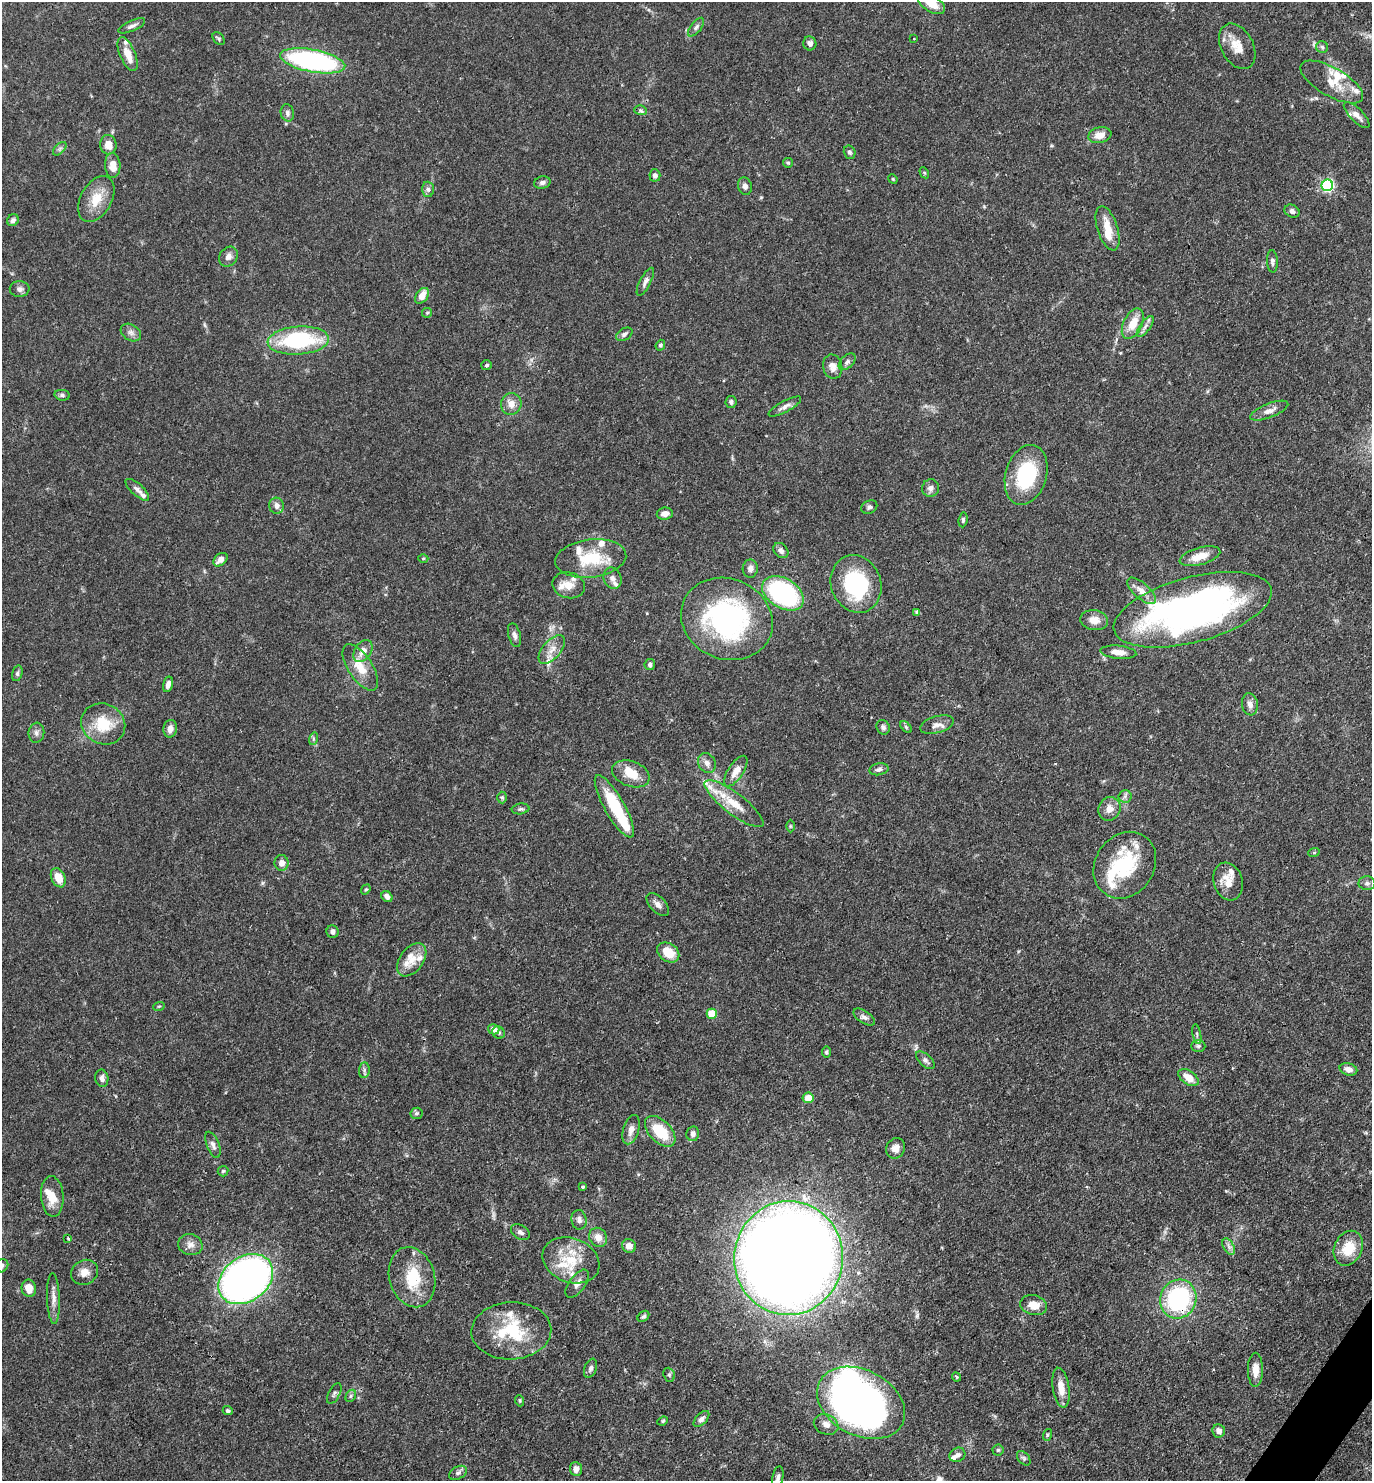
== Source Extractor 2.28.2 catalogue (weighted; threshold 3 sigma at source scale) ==
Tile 6 of 4 x 4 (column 2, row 2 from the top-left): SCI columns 1663-3032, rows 2961-4439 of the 5924 x 5919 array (HDU 1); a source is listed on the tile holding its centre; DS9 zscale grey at full resolution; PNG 1374 x 1483 px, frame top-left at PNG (2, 2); each listed source drawn as its Kron ellipse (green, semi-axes under 4 px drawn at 4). Shown black and unused: <1% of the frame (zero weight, under 3 of 4 exposures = <1% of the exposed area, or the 3 px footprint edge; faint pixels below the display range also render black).
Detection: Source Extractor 2.28.2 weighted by HDU 2 'WHT'; one run over the whole footprint, this tile lists its part. Background 0.0878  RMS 0.0038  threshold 0.017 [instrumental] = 3 sigma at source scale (4.5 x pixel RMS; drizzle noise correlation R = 1.50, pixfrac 1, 0.05/0.05 arcsec/px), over >= 5 px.
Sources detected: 211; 1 too faint to see at this stretch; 4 inside a brighter object's white glare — neither listed nor drawn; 29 inside a brighter listed object's ellipse — not listed separately; the other 177 listed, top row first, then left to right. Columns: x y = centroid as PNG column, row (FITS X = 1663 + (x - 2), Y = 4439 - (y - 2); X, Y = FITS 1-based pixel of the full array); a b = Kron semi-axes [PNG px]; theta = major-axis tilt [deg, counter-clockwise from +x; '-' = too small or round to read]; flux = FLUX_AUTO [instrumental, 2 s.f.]
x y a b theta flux
931 4 15 8 -32 6.1
132 26 14 5 24 1.4
696 27 11 5 52 1.2
219 38 7 5 -51 0.68
914 39 2 2 - 0.32
810 43 7 6 - 1.9
1237 46 24 16 -61 6.6
1322 47 6 5 - 0.84
128 54 18 7 -67 5.2
313 61 33 11 -11 73
1332 82 35 14 -30 8.5
640 110 6 5 - 0.84
287 113 9 6 -78 1.3
1357 115 17 6 -45 2.7
1100 135 12 7 12 4
108 145 10 8 -83 4
60 149 8 5 45 0.93
850 152 7 5 -73 0.84
788 163 5 4 - 0.47
113 165 12 7 -86 4
924 173 6 4 -60 0.51
655 175 6 5 - 1.4
893 179 5 4 - 0.42
542 183 8 6 14 1.1
1327 185 6 5 - 60
745 186 9 7 -73 1.4
428 189 7 6 - 1.1
96 199 25 15 61 8.1
1292 211 8 6 -27 1.5
13 220 6 5 - 1.1
1107 228 23 10 -72 6.8
228 257 10 8 52 2
1272 261 11 5 -87 1.1
645 282 15 5 63 1.5
20 289 10 8 -1 1.4
422 296 9 5 53 4.4
427 313 5 5 - 0.51
1133 324 16 9 63 6
1145 326 12 5 54 1.5
131 333 11 8 -31 1.7
624 334 9 6 31 1.1
298 340 31 14 4 37
660 345 5 4 - 0.81
847 362 10 6 45 1.1
486 365 5 5 - 0.67
833 367 12 9 -77 2.4
62 395 8 5 -10 0.88
731 402 6 5 - 1.1
511 404 11 10 - 3.2
785 407 18 5 28 2
1269 411 20 7 21 2.6
1026 475 31 20 74 26
930 488 9 8 - 1.8
137 490 15 6 -42 1.7
277 506 8 7 - 2.1
869 507 8 6 26 1
665 514 8 6 7 2.3
963 520 7 4 83 0.67
781 550 8 6 -48 1.3
1200 556 21 8 15 6.2
591 558 35 19 7 15
423 559 5 3 - 0.4
220 560 8 5 42 2.4
750 569 9 7 89 1.6
613 578 11 8 -68 1.9
856 584 29 25 -70 39
569 585 16 13 -14 4.5
1142 591 18 8 -41 3.5
783 593 22 14 -31 50
1193 610 81 32 15 190
917 612 4 4 - 0.85
727 619 47 40 -22 72
1094 620 14 10 -9 4.1
514 635 12 6 -74 1.5
552 649 17 9 49 3.8
363 651 12 8 55 3.4
1118 652 18 6 -6 3.6
650 665 5 5 - 1
360 667 26 12 -57 7
17 673 8 5 73 0.81
168 684 8 5 75 1.7
1250 704 11 8 -81 2
103 724 22 20 -27 12
937 725 17 8 16 2.6
883 727 7 6 - 1.1
906 727 7 4 -46 0.62
170 729 9 6 80 2.4
36 733 10 8 82 1.4
313 739 6 4 73 0.66
707 763 10 8 -58 2
879 769 10 6 11 1.2
736 771 18 7 56 3.5
631 774 19 12 -21 6.6
1125 796 6 6 - 1
502 797 6 5 - 0.57
734 804 36 10 -37 9.9
614 806 35 10 -60 20
521 809 9 5 6 0.81
1110 809 12 11 - 3.3
790 826 6 4 -90 0.5
1314 852 6 3 20 0.42
282 863 7 7 - 2.2
1125 865 35 29 56 23
58 878 10 6 -66 5.4
1228 881 19 14 -73 5.3
1367 883 8 7 - 1.1
366 889 5 4 - 0.46
387 897 6 5 - 1.6
658 904 14 8 -46 2
333 932 6 6 - 1.3
668 952 12 9 -36 6.6
412 960 19 11 53 4.9
159 1006 6 3 18 0.38
712 1014 5 5 - 11
864 1017 12 6 -34 1.6
494 1029 6 5 - 3.2
498 1033 6 5 - 0.88
1197 1034 10 3 -80 0.68
1198 1046 7 6 - 0.93
826 1052 5 4 - 0.62
925 1060 11 6 -42 1.3
1348 1069 9 6 -15 2.4
364 1070 8 5 84 0.93
1189 1077 11 6 -36 4.8
102 1078 9 6 -80 1.6
808 1098 5 5 - 4.5
416 1113 6 6 - 0.68
631 1130 15 8 73 2.8
660 1131 19 11 -46 13
693 1134 7 6 - 1.5
213 1145 14 6 -68 1.7
895 1148 10 9 - 2.6
223 1171 5 5 - 0.61
583 1187 4 3 - 0.63
52 1196 20 11 -85 6
579 1220 10 7 -82 1.6
520 1232 10 7 -32 1.5
598 1237 10 8 -57 3.4
68 1238 3 2 - 0.48
190 1245 12 10 -16 2.5
629 1246 7 6 - 2.2
1229 1247 9 5 -59 1.3
1348 1248 18 14 66 9.2
789 1258 57 54 83 1100
571 1260 29 22 -22 14
2 1266 7 6 - 0.99
84 1272 14 12 31 3.4
412 1277 30 22 -73 15
246 1279 30 22 36 200
577 1284 16 8 54 2.4
29 1288 9 7 -79 3.8
53 1298 25 6 -88 2.8
1178 1299 20 18 68 45
1034 1305 13 9 -15 4.7
643 1316 6 4 41 0.78
511 1331 40 28 2 24
590 1368 10 6 68 1.2
1255 1370 17 7 90 4.1
669 1375 7 5 -70 0.71
957 1377 5 4 - 0.54
1061 1388 20 8 -81 4.8
334 1393 11 5 63 1.1
351 1396 6 4 61 0.72
520 1401 6 3 -71 0.47
861 1403 46 32 -28 190
228 1411 5 4 - 0.83
701 1419 10 5 46 1.4
663 1421 5 4 - 0.51
826 1424 12 10 -22 2.7
1219 1431 6 6 - 1.8
1047 1435 6 4 72 0.49
998 1450 5 5 - 0.64
957 1455 8 7 - 1.4
1024 1458 8 5 -51 0.78
576 1469 7 6 - 2.2
458 1473 9 6 30 1.2
778 1478 12 5 78 1.4
Overlapping masked pixels (flux is a lower limit): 3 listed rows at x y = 783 593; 246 1279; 1178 1299
Isophote crosses this tile's border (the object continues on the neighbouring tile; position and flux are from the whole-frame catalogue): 3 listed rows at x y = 931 4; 2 1266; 778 1478